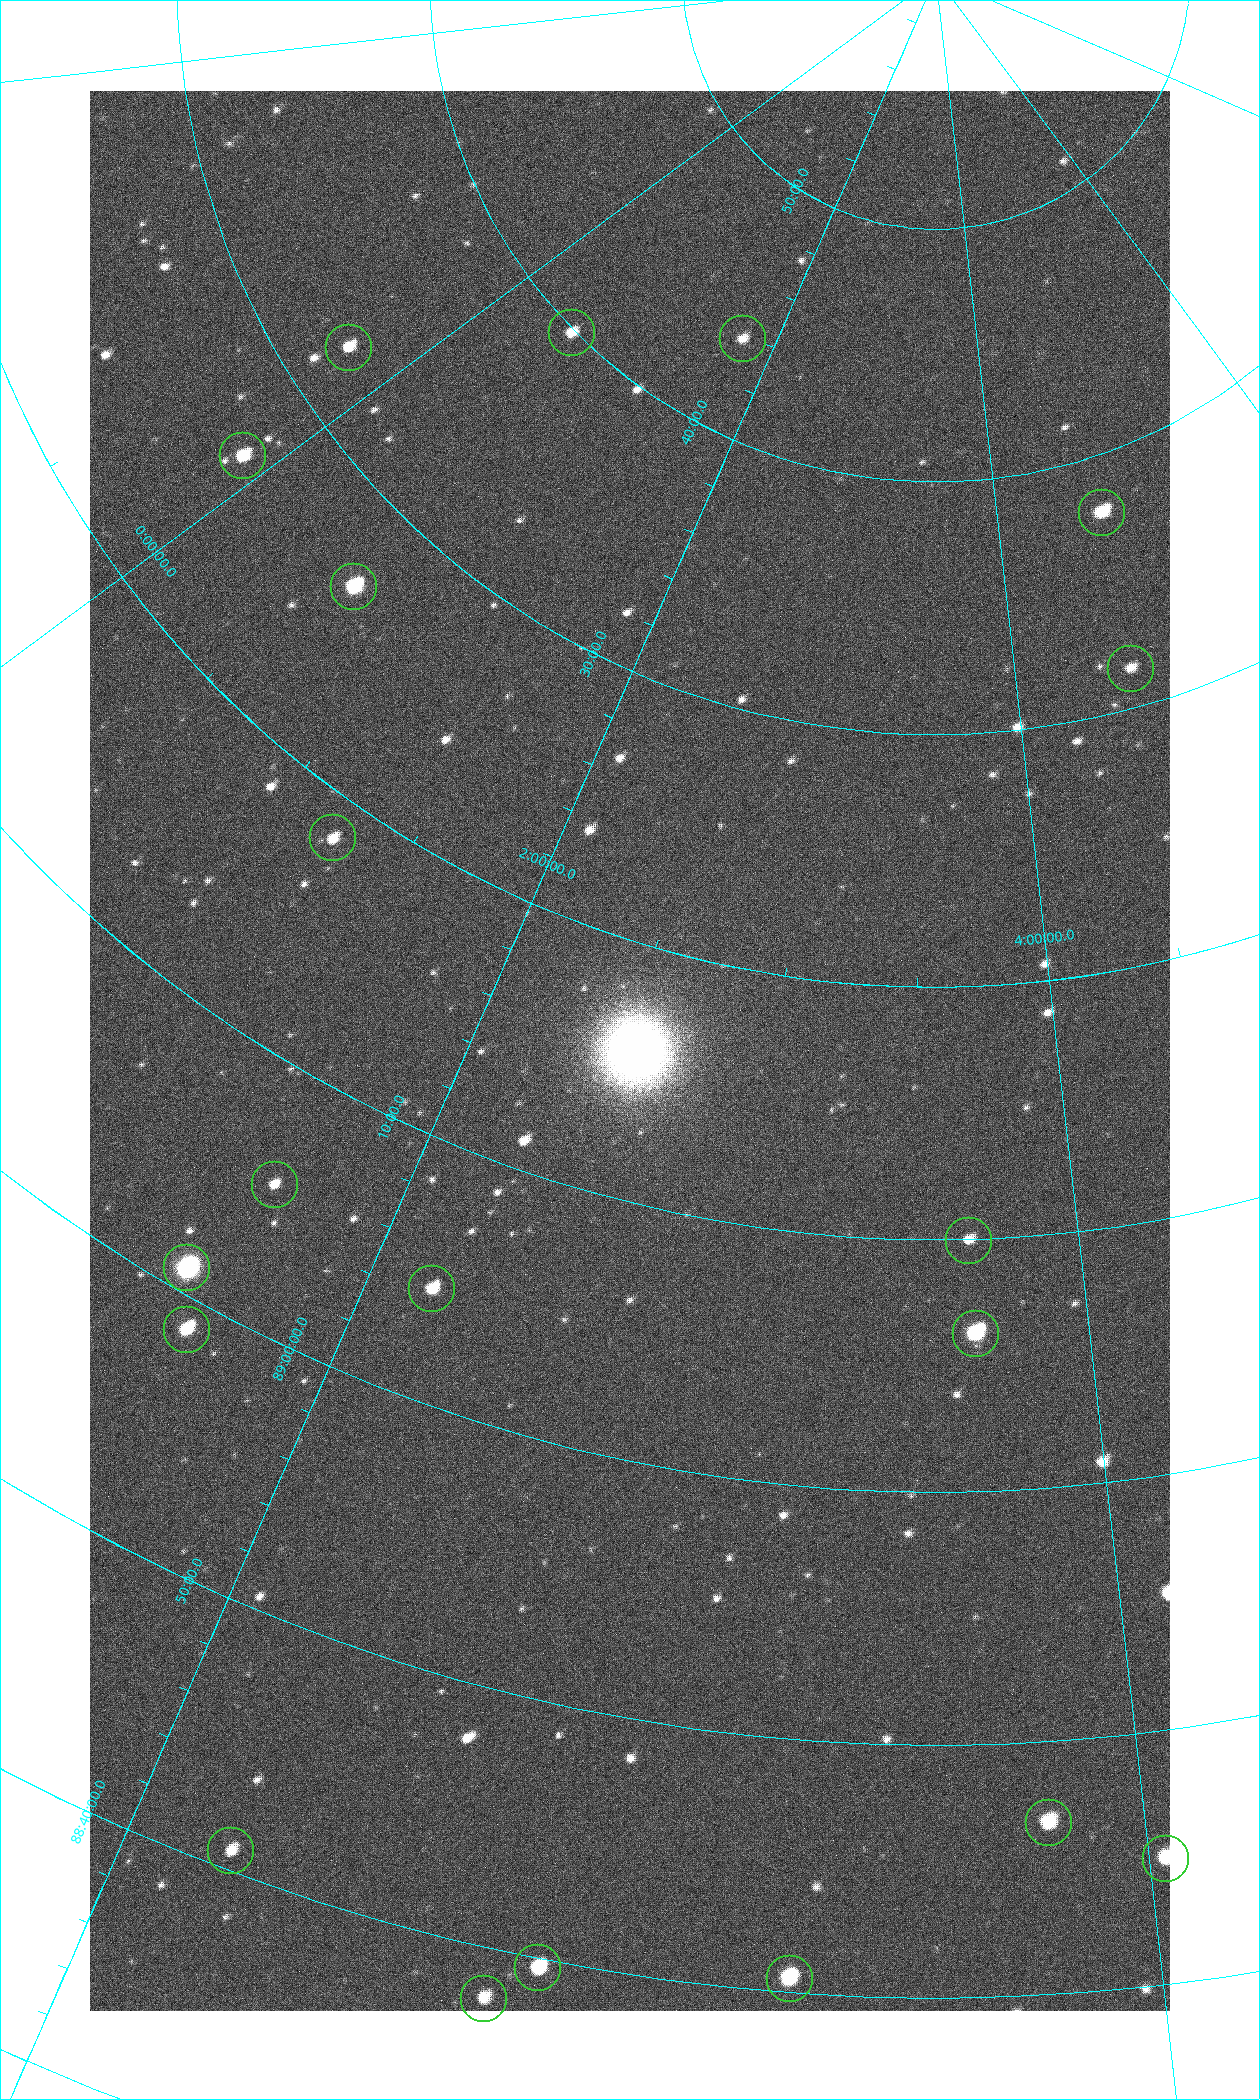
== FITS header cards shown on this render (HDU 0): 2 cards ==
NAXIS1  =                 1080 / length of data axis 1
NAXIS2  =                 1920 / length of data axis 2

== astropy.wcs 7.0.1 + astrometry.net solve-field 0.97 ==
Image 1080 x 1920 px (HDU 0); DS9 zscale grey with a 90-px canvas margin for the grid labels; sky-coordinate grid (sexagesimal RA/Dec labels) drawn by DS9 from the SOLVED WCS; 20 Tycho-2 reference stars matched to detected sources circled (green)
Header WCS: none
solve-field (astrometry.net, Tycho-2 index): SOLVED blind (the file carries no WCS)
Solved WCS: RA---TAN-SIP/DEC--TAN-SIP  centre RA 02:30:43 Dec +89:16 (37.68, +89.26 deg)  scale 2.37 arcsec/px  FOV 42.7' x 76.0'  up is -16 deg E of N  parity flipped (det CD > 0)
(file carries no celestial WCS; the grid is the blind solution)
Tycho-2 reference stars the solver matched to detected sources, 20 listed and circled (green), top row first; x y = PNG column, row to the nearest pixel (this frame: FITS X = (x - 90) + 1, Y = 1920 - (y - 91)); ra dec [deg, ICRS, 3 dp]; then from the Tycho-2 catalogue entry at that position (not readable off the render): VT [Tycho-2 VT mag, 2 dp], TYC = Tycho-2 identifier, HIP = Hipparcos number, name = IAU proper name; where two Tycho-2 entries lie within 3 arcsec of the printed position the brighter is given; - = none
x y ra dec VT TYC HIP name
571 332 7.906 +89.665 10.51 4627-6-1 - -
742 338 25.399 +89.729 11.04 4627-64-1 - -
348 347 355.808 +89.543 10.14 4662-135-1 - -
242 455 358.236 +89.445 9.52 4662-45-1 - -
1101 512 70.692 +89.630 9.34 4629-37-1 - -
353 586 9.931 +89.444 8.22 4627-49-1 3128 -
1130 668 69.250 +89.526 11.02 4629-45-1 - -
332 837 18.559 +89.307 10.52 4627-75-1 - -
274 1184 24.867 +89.092 10.76 4627-125-1 - -
968 1240 55.017 +89.166 11.19 4628-70-1 - -
186 1267 23.461 +89.016 6.47 4627-259-1 7283 -
431 1288 32.549 +89.073 9.84 4628-149-1 - -
186 1329 24.587 +88.980 9.00 4627-86-1 - -
975 1333 55.225 +89.105 8.15 4628-68-1 17195 -
1048 1822 57.015 +88.780 9.32 4628-84-1 - -
230 1850 32.945 +88.680 10.72 4628-99-1 - -
1165 1858 60.479 +88.750 9.70 4629-3-1 - -
537 1967 42.246 +88.661 8.90 4628-20-1 - -
789 1978 49.382 +88.676 8.64 4628-25-1 - -
483 1998 40.943 +88.634 10.89 4628-71-1 - -